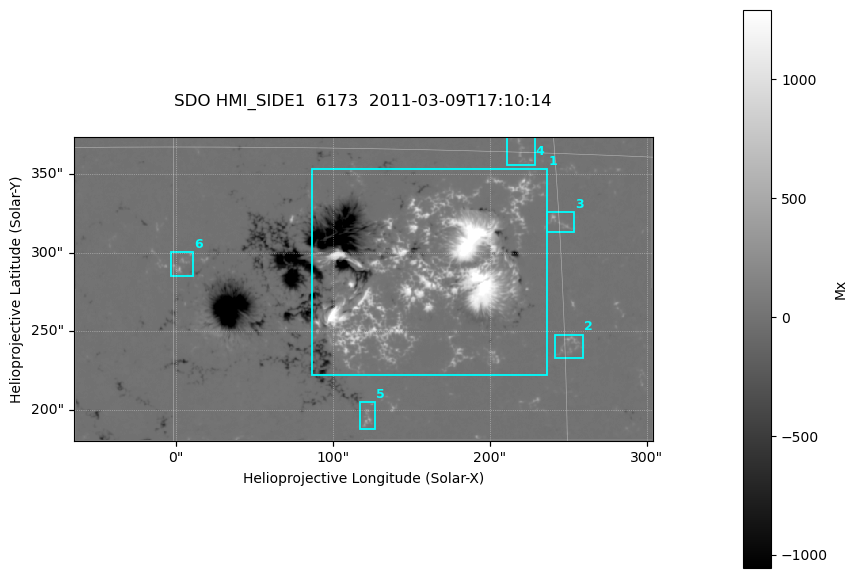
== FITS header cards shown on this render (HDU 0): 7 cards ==
TELESCOP= 'SDO     '           /
INSTRUME= 'HMI_SIDE1'          /
WAVELNTH=              6173.00 /
DATE-OBS= '2011-03-09T17:10:14.800' /
CTYPE1  = 'HPLN-TAN'           /
CTYPE2  = 'HPLT-TAN'           /
BUNIT   = 'Mx      '           /

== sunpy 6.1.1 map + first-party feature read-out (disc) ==
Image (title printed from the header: SDO HMI_SIDE1  6173  2011-03-09T17:10:14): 731 x 385 px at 0.504 arcsec/px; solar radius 967 arcsec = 1917 px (partial field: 2.4% of the solar disc is inside the frame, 99% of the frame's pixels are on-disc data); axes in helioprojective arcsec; data unit Mx (BUNIT, on the colour bar)
Orientation: file roll -179.9 deg (from PC/CROTA): ROTATED to solar-north-up (sunpy Map.rotate, bilinear) for analysis and display; everything below refers to the rotated frame; the empty margins the rotation leaves inside the frame are drawn grey
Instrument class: DISC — disc imager (sunpy class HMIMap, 6173 A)
Bright regions (active regions / flare kernels): reference = the on-disc median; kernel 7 px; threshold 5 sigma = 47.4 Mx over a disc level ~0.129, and >= 1.15x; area >= 281 px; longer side >= 5 px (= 2.5 arcsec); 6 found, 6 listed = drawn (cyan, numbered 1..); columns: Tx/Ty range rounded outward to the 2 arcsec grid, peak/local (2 s.f.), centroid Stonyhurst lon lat
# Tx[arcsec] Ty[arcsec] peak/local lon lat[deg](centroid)
1 86..238 222..354 13123 +10 +10
2 240..260 232..248 1691 +15 +7
3 236..254 312..326 2247 +15 +12
4 210..230 356..374 1461 +14 +15
5 116..128 188..206 2101 +7 +4
6 -4..12 284..302 2144 +0 +10